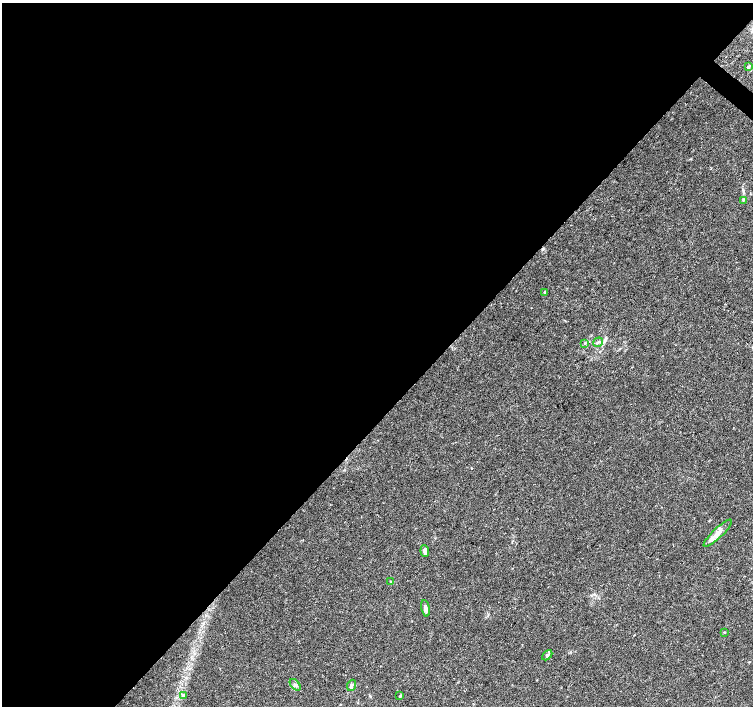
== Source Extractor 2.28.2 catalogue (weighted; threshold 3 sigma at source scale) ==
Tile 5 of 4 x 4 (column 1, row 2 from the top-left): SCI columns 8-1509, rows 3048-4454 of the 6016 x 6028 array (HDU 1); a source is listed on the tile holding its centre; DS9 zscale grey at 2 x 2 block average (1 PNG px = mean of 2 x 2 image px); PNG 755 x 708 px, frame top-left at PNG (2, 3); each listed source drawn as its Kron ellipse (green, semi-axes under 4 px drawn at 4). Shown black and unused: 59% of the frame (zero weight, under 3 of 4 exposures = <1% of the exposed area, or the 3 px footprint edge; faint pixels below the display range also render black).
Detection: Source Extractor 2.28.2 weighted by HDU 2 'WHT'; one run over the whole footprint, this tile lists its part. Background 0.0466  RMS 0.0039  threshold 0.0176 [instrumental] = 3 sigma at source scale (4.5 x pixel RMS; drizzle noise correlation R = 1.50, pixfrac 1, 0.0396/0.0396 arcsec/px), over >= 5 px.
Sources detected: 17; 1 cosmic-ray / hot-pixel residue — neither listed nor drawn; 1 inside a brighter listed object's ellipse — not listed separately; the other 15 listed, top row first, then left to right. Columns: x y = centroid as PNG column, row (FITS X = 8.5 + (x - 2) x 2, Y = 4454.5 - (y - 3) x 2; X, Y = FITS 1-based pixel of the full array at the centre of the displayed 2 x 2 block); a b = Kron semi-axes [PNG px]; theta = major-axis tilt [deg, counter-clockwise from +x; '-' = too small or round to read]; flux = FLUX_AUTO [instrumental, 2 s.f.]
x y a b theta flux
748 67 4 3 - 1
743 200 3 2 - 0.67
545 292 3 2 - 1.3
598 342 5 3 - 1.4
585 343 3 2 - 0.61
718 533 19 5 44 6.8
425 551 6 4 -83 3.3
391 582 3 3 - 0.75
425 608 8 4 -79 3
724 632 3 2 - 0.57
547 655 6 2 45 0.96
295 685 7 3 -49 1.7
351 685 6 3 70 2.1
183 696 4 4 - 1.6
400 696 4 3 - 0.97
Diffuse or blended objects may show on this block-average render without a row.